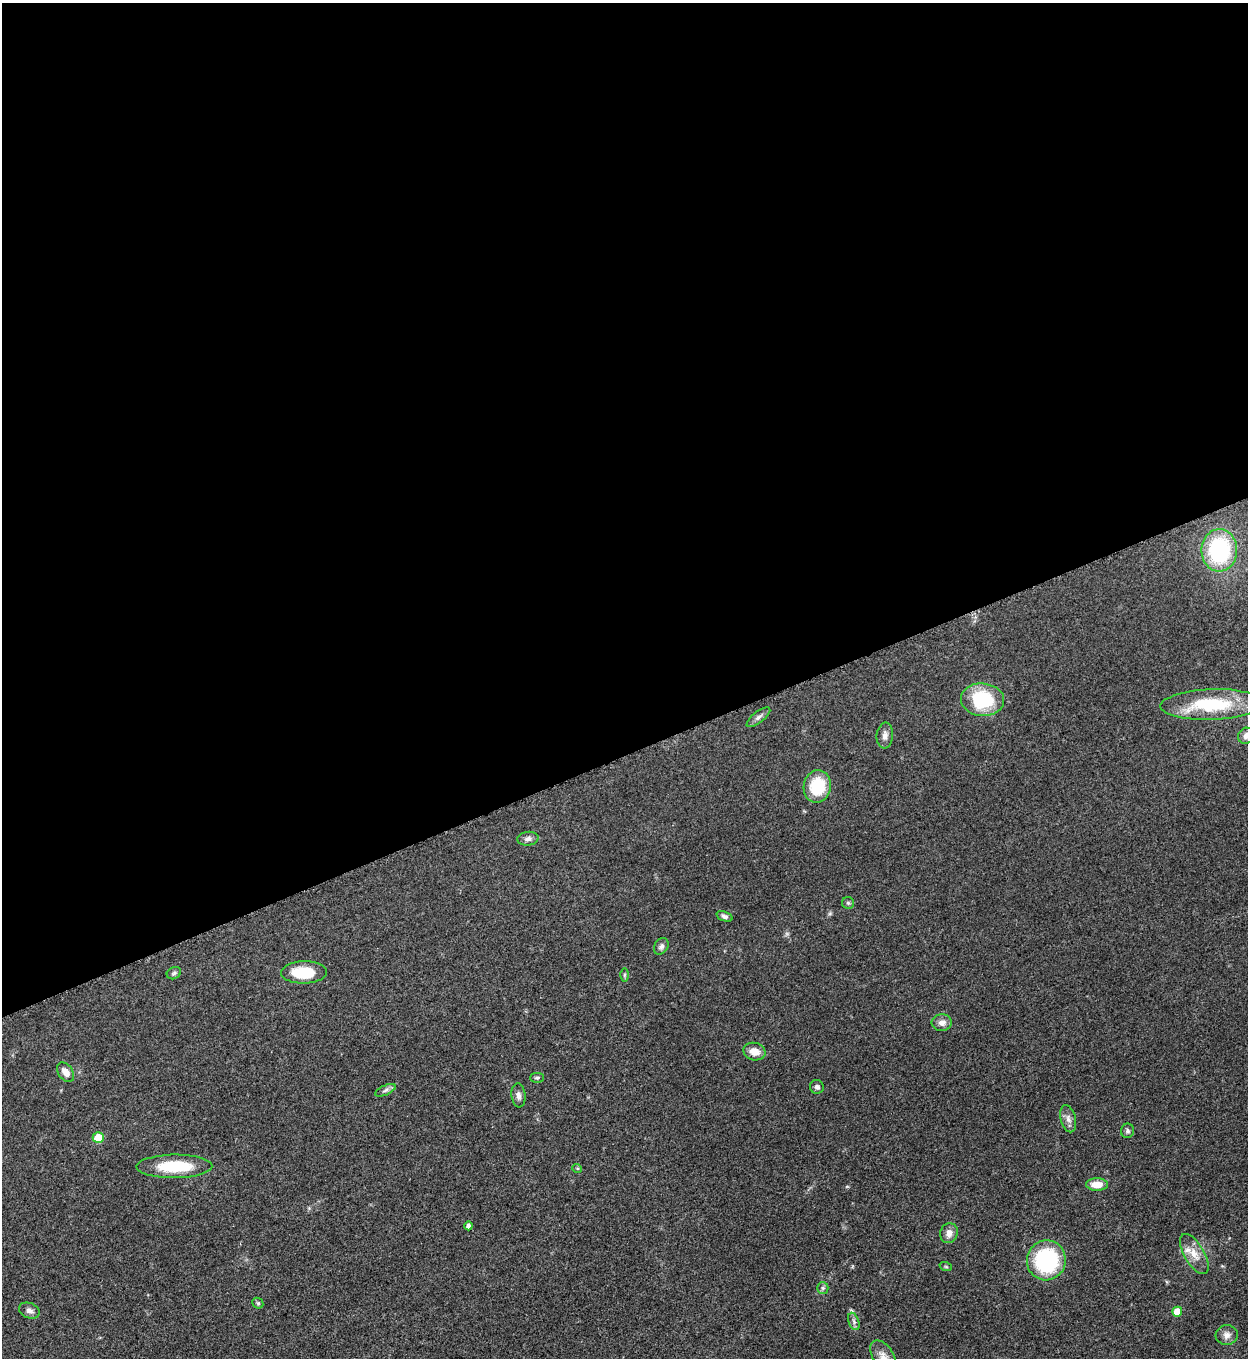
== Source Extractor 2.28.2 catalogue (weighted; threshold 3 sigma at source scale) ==
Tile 2 of 4 x 4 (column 2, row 1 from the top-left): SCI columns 1532-2777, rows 4077-5432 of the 5427 x 5440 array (HDU 1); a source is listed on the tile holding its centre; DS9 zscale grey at full resolution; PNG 1250 x 1360 px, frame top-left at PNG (2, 3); each listed source drawn as its Kron ellipse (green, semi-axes under 4 px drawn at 4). Shown black and unused: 56% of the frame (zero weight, under 3 of 5 exposures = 1% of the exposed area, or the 3 px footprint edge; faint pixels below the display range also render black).
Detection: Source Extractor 2.28.2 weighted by HDU 2 'WHT'; one run over the whole footprint, this tile lists its part. Background 0.063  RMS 0.0057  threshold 0.0256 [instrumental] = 3 sigma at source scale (4.5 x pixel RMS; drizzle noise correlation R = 1.50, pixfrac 1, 0.05/0.05 arcsec/px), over >= 5 px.
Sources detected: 40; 1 inside a brighter listed object's ellipse — not listed separately; the other 39 listed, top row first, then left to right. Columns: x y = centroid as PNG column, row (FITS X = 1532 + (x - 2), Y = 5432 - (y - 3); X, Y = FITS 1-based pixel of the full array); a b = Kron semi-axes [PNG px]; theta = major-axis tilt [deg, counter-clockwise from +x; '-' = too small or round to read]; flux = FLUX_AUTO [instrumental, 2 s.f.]
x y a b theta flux
1219 550 21 18 89 55
983 700 21 16 -5 36
1211 704 51 15 2 38
758 717 14 5 38 2.2
885 736 13 8 84 3
1246 736 8 7 - 2.9
817 786 16 13 79 22
528 839 10 7 5 2.3
848 903 6 6 - 1
725 916 8 5 -21 1.6
661 946 9 6 58 1.8
304 972 23 11 2 20
174 973 7 5 29 1.2
624 975 6 4 89 0.89
942 1023 10 8 4 3.3
754 1052 11 8 -14 5.7
66 1072 11 7 -55 4.4
537 1078 7 5 0 1.1
817 1087 7 7 - 1.8
385 1090 11 5 24 1.6
518 1095 12 7 -84 2.5
1068 1119 14 7 -76 3.1
1127 1131 7 6 - 1.4
98 1138 5 5 - 14
174 1166 38 11 0 25
577 1168 5 3 - 0.55
1097 1185 11 6 -1 7.3
468 1226 4 4 - 2.3
949 1233 10 8 74 3.9
1194 1254 22 10 -60 7.2
1046 1260 20 19 - 58
946 1267 6 4 -19 0.68
823 1288 6 5 - 1.2
258 1303 6 5 - 0.78
29 1311 11 7 -23 2.5
1177 1312 5 5 - 10
854 1321 9 5 -70 1.6
1227 1335 11 10 - 3.2
883 1356 18 10 -59 5.2
Isophote crosses this tile's border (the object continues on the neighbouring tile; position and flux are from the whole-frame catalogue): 2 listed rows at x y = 1246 736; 883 1356